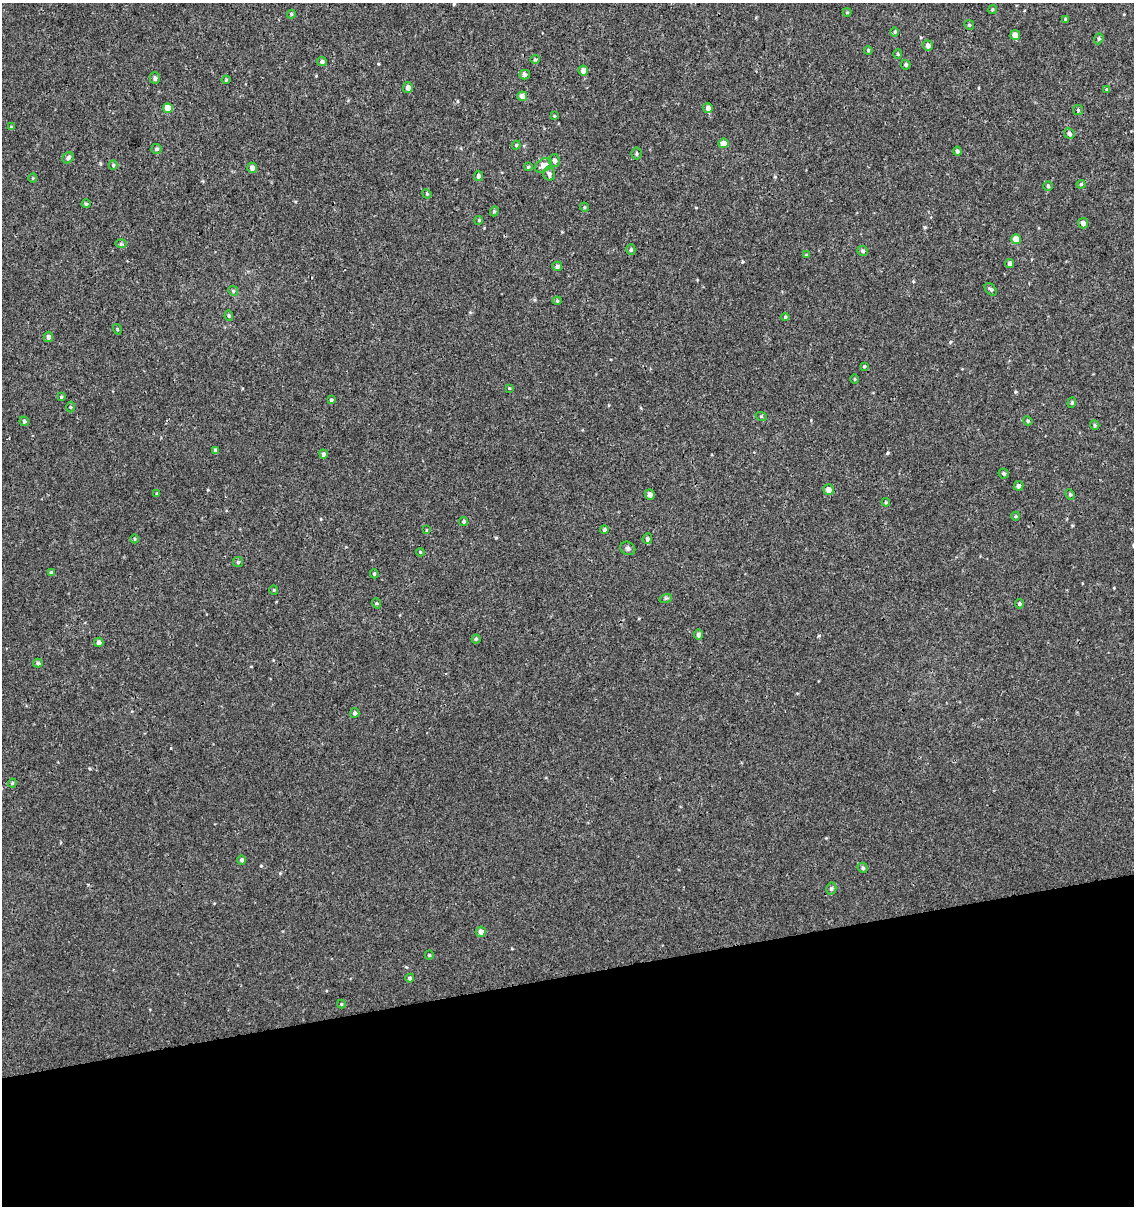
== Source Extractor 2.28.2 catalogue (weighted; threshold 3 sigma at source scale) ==
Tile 14 of 4 x 4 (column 2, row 4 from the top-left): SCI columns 1212-2343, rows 48-1251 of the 4644 x 4910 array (HDU 1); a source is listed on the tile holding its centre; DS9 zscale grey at full resolution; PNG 1136 x 1208 px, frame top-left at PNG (2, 3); each listed source drawn as its Kron ellipse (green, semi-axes under 4 px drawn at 4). Shown black and unused: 19% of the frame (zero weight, under 3 of 4 exposures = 4% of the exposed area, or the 3 px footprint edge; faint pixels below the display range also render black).
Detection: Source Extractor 2.28.2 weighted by HDU 2 'WHT'; one run over the whole footprint, this tile lists its part. Background 5.43e-06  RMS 0.0026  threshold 0.0117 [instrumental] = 3 sigma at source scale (4.5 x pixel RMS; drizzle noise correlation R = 1.50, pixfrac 1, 0.0396/0.0396 arcsec/px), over >= 5 px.
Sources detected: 111; all 111 listed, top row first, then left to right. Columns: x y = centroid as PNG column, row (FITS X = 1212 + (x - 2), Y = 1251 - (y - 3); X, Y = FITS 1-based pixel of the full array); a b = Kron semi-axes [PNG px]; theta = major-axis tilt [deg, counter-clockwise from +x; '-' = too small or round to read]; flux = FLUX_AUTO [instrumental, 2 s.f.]
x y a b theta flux
992 10 4 3 - 0.25
847 12 4 4 - 0.25
291 14 4 4 - 0.27
1066 19 4 3 - 0.29
969 25 5 4 - 0.37
895 32 5 3 - 0.3
1015 35 5 5 - 1.9
1099 39 6 4 70 0.35
928 46 5 5 - 1
868 50 4 3 - 0.3
898 54 4 4 - 0.27
535 59 5 4 - 0.31
322 62 5 4 - 0.66
906 65 5 4 - 0.47
583 70 5 5 - 1.2
524 75 5 5 - 0.87
155 78 6 5 - 0.66
226 80 4 4 - 0.25
408 87 5 5 - 1.2
1107 90 4 3 - 0.42
522 96 5 5 - 1.6
168 108 5 5 - 4.4
708 108 5 5 - 1.1
1078 110 5 5 - 0.38
554 116 4 4 - 0.2
11 127 3 3 - 0.26
1069 133 5 5 - 0.68
723 143 5 5 - 2.2
516 145 4 4 - 0.3
157 149 5 5 - 0.49
957 151 4 4 - 0.51
637 154 6 5 - 0.44
68 158 6 5 - 0.63
554 161 6 5 - 0.91
113 165 4 4 - 0.37
543 165 9 6 34 1.4
528 167 4 4 - 0.32
252 168 5 5 - 1
549 174 7 5 -73 0.75
478 176 5 4 - 0.61
33 178 5 3 - 0.22
1081 184 4 4 - 0.27
1048 186 5 4 - 0.39
427 194 5 3 - 0.28
86 204 4 4 - 0.31
584 207 5 3 - 0.24
494 211 5 4 - 0.35
479 220 4 3 - 0.24
1083 223 5 5 - 0.92
1016 239 5 4 - 3.1
121 244 6 4 -1 0.37
631 250 5 4 - 0.39
863 251 5 5 - 0.52
806 255 3 3 - 0.23
1010 263 4 4 - 0.82
557 266 5 4 - 0.73
991 289 7 5 -49 0.42
233 291 5 4 - 0.33
557 301 4 4 - 0.29
229 316 5 4 - 0.4
785 317 4 4 - 0.32
117 329 5 3 - 0.23
48 337 5 4 - 0.88
864 366 4 3 - 0.27
855 379 5 3 - 0.2
509 388 4 3 - 0.21
61 397 4 3 - 0.29
331 400 4 4 - 0.32
1072 403 5 4 - 0.38
70 407 5 3 - 0.28
761 416 6 3 -18 0.27
24 421 5 4 - 0.43
1028 421 5 4 - 0.38
1095 425 5 4 - 0.35
215 451 4 3 - 0.63
323 454 4 4 - 0.72
1004 473 5 5 - 0.43
1018 486 5 5 - 0.86
828 490 5 5 - 1.8
157 493 3 3 - 0.24
650 494 5 5 - 1.2
1070 494 5 4 - 0.36
886 502 4 3 - 0.27
1016 516 4 3 - 0.23
463 521 4 4 - 0.35
426 530 4 2 - 0.18
604 530 4 4 - 0.5
135 539 4 3 - 0.22
647 539 5 4 - 0.59
628 548 8 6 -31 0.63
420 552 4 3 - 0.22
238 562 5 5 - 0.38
51 573 4 3 - 0.45
374 574 4 3 - 0.32
274 590 4 4 - 0.26
666 598 6 4 18 0.36
376 603 5 3 - 0.26
1020 604 4 4 - 0.46
698 635 5 4 - 0.74
476 639 4 4 - 0.36
99 642 4 4 - 0.95
38 663 5 4 - 0.52
355 713 5 4 - 0.6
12 783 4 4 - 0.3
242 860 5 4 - 0.6
863 868 5 4 - 0.43
831 888 6 5 - 0.53
481 932 5 5 - 1.3
429 955 4 4 - 0.29
410 978 4 4 - 0.62
341 1004 4 4 - 0.23